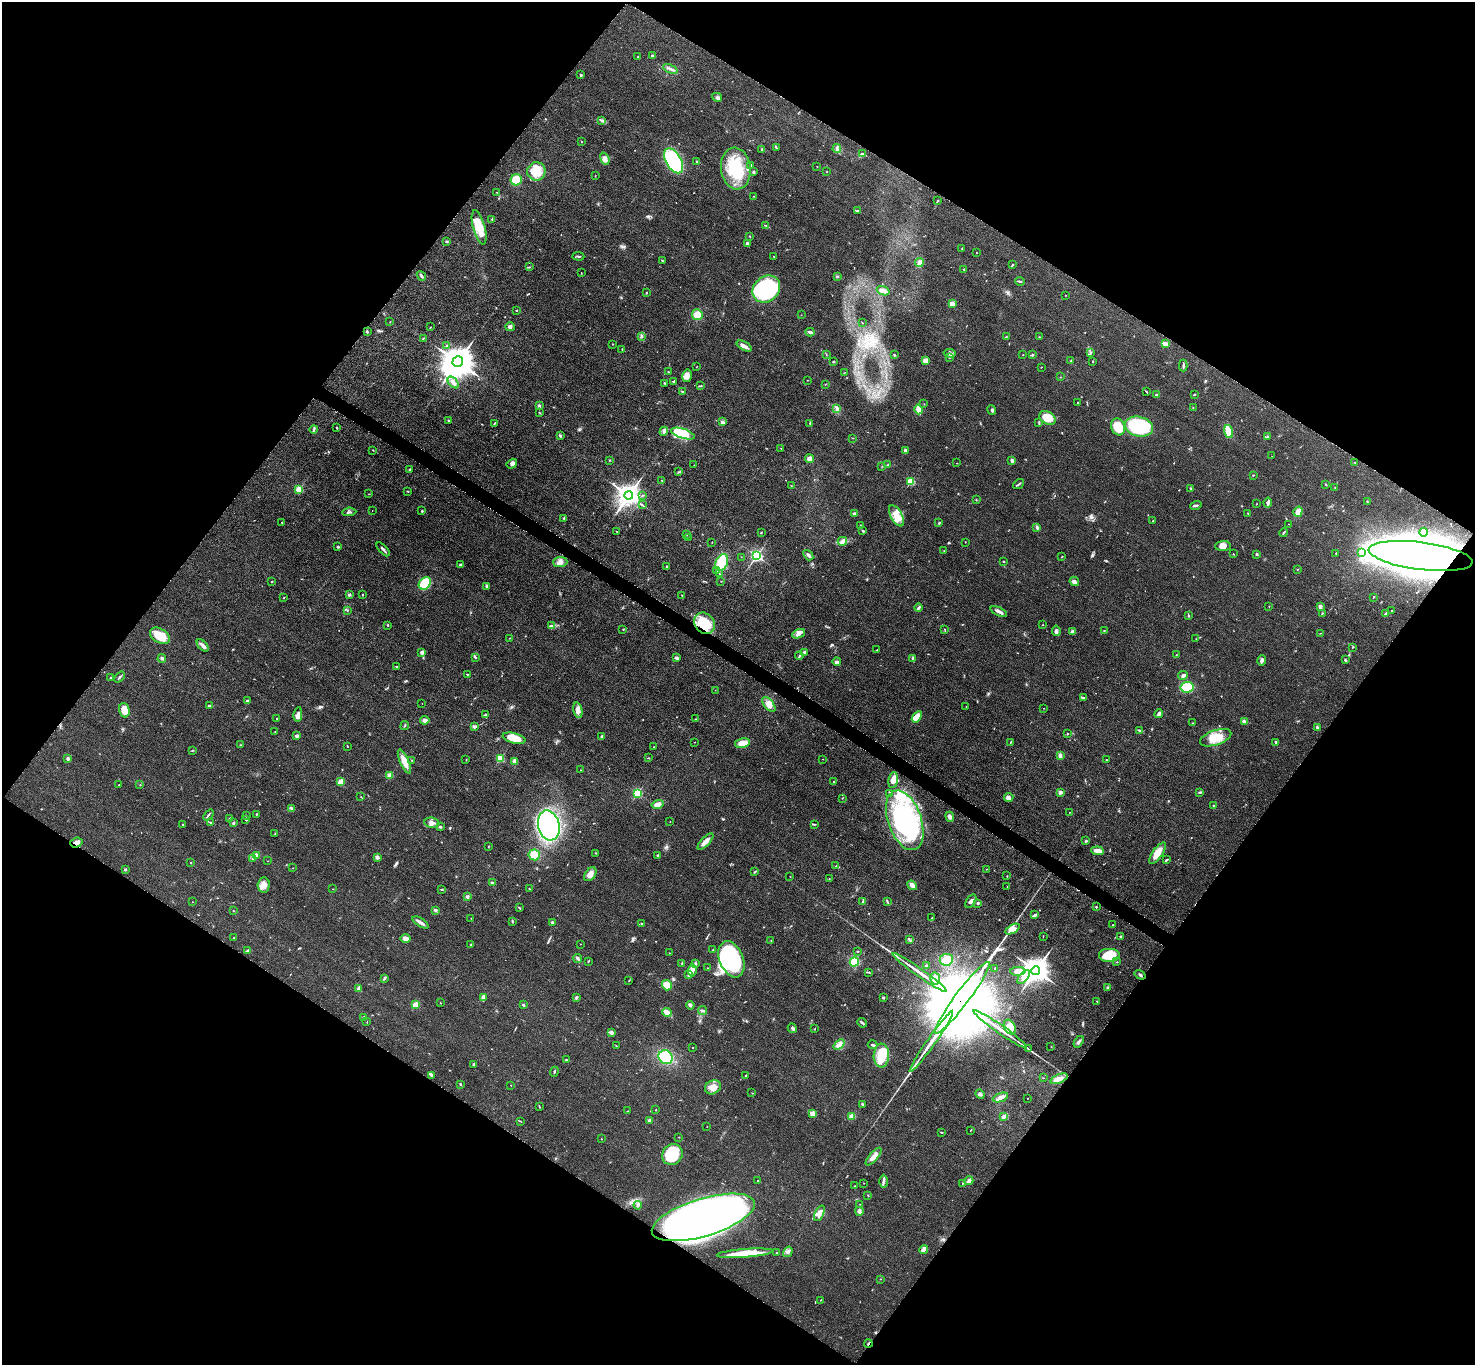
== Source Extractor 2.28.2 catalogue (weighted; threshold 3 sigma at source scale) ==
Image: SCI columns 13-5903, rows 163-5613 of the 5911 x 5916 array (HDU 1 of 3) = the unmasked area's bounding box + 8 px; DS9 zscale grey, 4 x 4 block average (1 PNG px = mean of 4 x 4 image px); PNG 1477 x 1367 px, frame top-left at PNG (2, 2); each listed source drawn as its Kron ellipse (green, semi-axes under 4 px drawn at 4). Shown black and unused: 49% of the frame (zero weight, under 3 of 5 exposures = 1% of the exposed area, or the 3 px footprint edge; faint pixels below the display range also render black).
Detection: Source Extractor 2.28.2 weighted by HDU 2 'WHT'. Background 0.0534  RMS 0.0058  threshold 0.0261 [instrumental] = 3 sigma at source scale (4.5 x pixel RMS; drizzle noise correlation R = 1.50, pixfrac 1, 0.05/0.05 arcsec/px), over >= 5 px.
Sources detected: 611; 6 too faint to see at this stretch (4 x 4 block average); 7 inside a brighter object's white glare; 1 cosmic-ray / hot-pixel residue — neither listed nor drawn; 8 coinciding with a brighter row at this scale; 17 inside a brighter listed object's ellipse — not listed separately; of the other 572, all 500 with FLUX_AUTO >= 0.938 (the completeness limit of this list) listed and drawn (72 fainter detections not listed), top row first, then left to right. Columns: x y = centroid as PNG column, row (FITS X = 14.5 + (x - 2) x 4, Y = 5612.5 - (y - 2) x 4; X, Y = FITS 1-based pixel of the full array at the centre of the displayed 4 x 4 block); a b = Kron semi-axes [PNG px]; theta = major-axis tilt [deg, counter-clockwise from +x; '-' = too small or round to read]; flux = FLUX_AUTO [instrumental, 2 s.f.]
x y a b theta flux
652 56 2 2 - 7.8
638 57 2 2 - 2.3
670 69 8 2 -23 8.5
581 75 3 2 - 3.4
717 97 5 4 - 8.7
602 120 4 2 - 4.9
581 142 2 2 - 1.3
776 147 4 2 - 2.9
837 148 4 3 - 6.4
762 149 3 2 - 2.3
863 153 2 2 - 2
605 159 6 4 -69 14
674 161 14 7 -59 250
697 162 2 2 - 1.4
750 165 3 2 - 4.3
817 166 2 2 - 1.6
736 168 21 15 -83 160
536 171 9 9 - 69
754 172 3 2 - 4.7
827 172 2 2 - 1.4
595 176 2 2 - 1.2
516 180 5 5 - 89
496 192 2 2 - 0.97
753 196 2 2 - 1.3
938 201 3 2 - 2.8
858 210 2 2 - 1.7
492 219 3 2 - 2.7
766 226 2 2 - 2.3
479 227 18 6 -75 73
749 236 3 2 - 2.4
447 241 3 3 - 3.4
747 243 2 2 - 19
962 248 2 2 - 1.9
976 253 2 2 - 1.4
578 256 6 2 -3 4.9
773 257 2 2 - 1
662 260 3 2 - 2.1
919 262 4 3 - 31
1012 265 3 2 - 3.6
530 267 2 2 - 1.7
964 269 3 2 - 2.4
581 273 2 2 - 1.3
421 276 5 2 - 5.8
837 276 3 2 - 3
1020 281 5 2 - 3.9
766 289 15 12 42 460
883 291 6 3 -21 22
646 293 2 2 - 2.6
1065 295 2 2 - 1.9
952 304 2 2 - 89
516 310 2 2 - 1.6
697 315 5 5 - 38
801 315 2 2 - 1
390 322 2 2 - 1.3
863 323 2 2 - 0.94
431 327 2 2 - 1.4
510 327 4 4 - 9.2
367 332 3 2 - 4.1
810 332 4 2 - 11
641 336 3 2 - 6.5
1006 337 2 2 - 2.1
1039 337 3 2 - 2.1
423 338 2 2 - 1.7
612 344 2 2 - 1.6
1165 344 4 3 - 22
446 345 3 2 - 2.3
744 346 8 3 -29 14
622 349 2 2 - 1.7
1090 352 2 2 - 1.9
950 353 6 3 -9 7.6
826 354 2 2 - 1.3
894 355 2 2 - 2.6
1023 355 2 2 - 1
1032 355 3 2 - 4.3
949 357 2 2 - 3.7
925 360 2 2 - 95
1071 361 2 2 - 1.6
1093 361 2 2 - 2.4
458 362 5 5 - 9800
833 362 3 2 - 3.5
1183 365 6 2 89 6.4
696 367 2 2 - 1
1041 367 2 2 - 1.3
668 372 2 2 - 1.5
844 373 2 2 - 1
687 376 6 4 77 22
1060 377 2 2 - 1.3
807 380 2 2 - 1.4
674 381 3 2 - 3.9
453 382 7 4 -46 12
664 383 2 2 - 3.5
825 384 2 2 - 1.4
701 386 3 2 - 2.5
682 391 3 2 - 4.5
1147 392 3 2 - 2.7
1194 394 3 2 - 3
1157 395 3 2 - 7.3
1078 403 2 2 - 2.4
924 404 2 2 - 1.1
539 406 2 2 - 8.5
1193 407 2 2 - 1.3
836 408 2 2 - 2.7
918 409 5 2 - 71
992 410 5 2 - 4.5
540 413 2 2 - 1.4
1047 418 9 6 -32 65
448 421 3 2 - 2.7
722 422 3 2 - 4.1
494 423 4 2 - 3.7
810 423 2 2 - 3.1
1039 423 2 2 - 2.2
1118 427 9 6 -72 84
1139 427 14 9 -13 400
336 428 3 2 - 2.8
314 429 4 2 - 5.2
664 431 5 3 - 7.5
1228 432 7 4 -74 62
683 434 12 4 -18 130
560 436 3 2 - 3.7
1268 436 3 2 - 2.6
853 438 2 2 - 1.4
781 448 2 2 - 1.1
373 450 2 2 - 1.4
906 450 3 3 - 6.6
1272 456 3 2 - 1
810 459 4 4 - 24
610 460 3 2 - 1.9
1012 461 3 2 - 9.3
1354 462 2 2 - 1.4
957 463 2 2 - 1.1
512 464 5 4 - 13
694 465 2 2 - 1.6
887 465 2 2 - 2.4
882 466 2 2 - 1.3
410 469 2 2 - 3.6
678 472 2 2 - 1.7
1253 475 2 2 - 2.1
662 480 2 2 - 1
910 482 2 2 - 200
1019 484 6 2 39 5.3
1326 484 3 2 - 2.2
791 486 2 2 - 1.2
1335 487 2 2 - 1.2
299 489 2 2 - 190
1190 489 2 2 - 2.1
408 491 3 2 - 2.2
369 494 2 2 - 1.3
629 495 4 4 - 3900
643 495 2 2 - 1.3
976 500 2 2 - 1.5
1367 501 3 2 - 2.1
1268 502 5 4 - 8.1
1256 504 2 2 - 1.4
642 505 2 2 - 1.2
1196 505 6 2 14 5.3
372 510 2 2 - 1.1
422 511 2 2 - 8.8
349 512 7 2 6 5.6
1298 512 5 3 - 34
854 514 3 2 - 10
1248 514 2 2 - 1.5
896 516 11 5 -62 56
564 518 3 3 - 3.2
1153 521 2 2 - 1.6
282 522 2 2 - 2.6
939 523 3 2 - 3
1289 524 2 2 - 1.1
861 525 2 2 - 1.7
1037 527 4 3 - 5.3
617 531 2 2 - 1.7
863 531 3 2 - 3.6
761 532 3 2 - 2.2
1423 532 4 2 - 14
1284 533 5 2 - 3.8
687 535 2 2 - 1
689 537 2 2 - 0.95
842 541 5 4 - 12
712 542 2 2 - 1.5
965 542 2 2 - 1.1
1223 546 8 5 4 18
338 547 3 2 - 4.8
383 549 8 2 -47 8.6
944 551 2 2 - 1.9
1336 553 2 2 - 1.5
1361 553 3 3 - 6.3
1233 554 2 2 - 1.9
1257 554 3 2 - 3.8
808 555 6 2 -50 11
756 556 2 2 - 810
1421 556 52 13 -7 8400
741 557 2 2 - 1
1061 557 2 2 - 1.5
1003 561 2 2 - 2.4
560 562 7 5 4 19
722 563 8 6 63 160
460 565 3 2 - 3.5
666 567 4 2 - 2.8
1297 569 2 2 - 1.8
717 570 4 3 - 7.2
719 574 4 2 - 3.6
272 581 2 2 - 2.1
721 581 2 2 - 1.1
1074 581 5 4 - 11
425 583 7 5 49 110
487 586 3 3 - 7.1
349 595 3 2 - 5.3
363 595 2 2 - 2
682 595 2 2 - 2.1
1373 597 3 2 - 2
284 598 2 2 - 2
1269 606 2 2 - 1.2
1320 606 4 3 - 13
919 608 4 2 - 6.7
347 610 2 2 - 1.6
1392 611 2 2 - 2.2
999 612 9 3 -25 13
1322 613 3 2 - 1.8
1385 613 3 2 - 2.6
1188 615 3 2 - 3
704 623 11 9 -50 120
388 625 2 2 - 4
1043 625 2 2 - 1.1
552 626 4 3 - 5.8
623 629 2 2 - 2.2
945 629 2 2 - 1.3
1104 630 2 2 - 1.4
1056 631 5 3 - 9.8
1073 632 4 3 - 15
1320 633 2 2 - 1.4
799 634 6 4 22 14
160 636 11 7 -31 77
509 638 2 2 - 1.1
1196 639 3 2 - 1.9
203 645 7 3 -48 14
1352 647 2 2 - 1.4
877 650 2 2 - 1.3
422 652 3 3 - 13
804 652 3 3 - 5.6
1176 655 2 2 - 1.1
799 656 4 2 - 3.1
475 657 3 2 - 5.1
162 658 4 3 - 5.9
677 658 3 2 - 12
913 658 4 2 - 3.6
1345 660 3 2 - 3.8
1262 661 5 3 - 10
837 662 4 3 - 8.7
396 667 2 2 - 4.6
467 674 3 2 - 1.8
1183 675 5 3 - 6.8
120 677 6 2 50 4.8
111 678 2 2 - 1.9
1187 687 6 5 - 95
715 690 2 2 - 1.1
1083 698 3 2 - 5.2
247 701 2 2 - 21
422 703 2 2 - 1.3
769 705 9 4 -52 20
210 706 4 2 - 6.2
966 707 2 2 - 1
1043 708 2 2 - 1.2
124 710 7 5 -76 53
578 710 8 4 -78 18
298 714 7 3 82 17
485 714 2 2 - 2.7
1159 714 4 3 - 9.5
917 717 6 4 54 37
276 718 2 2 - 1.5
695 719 2 2 - 1.1
425 720 5 4 - 12
1244 721 3 2 - 13
1193 723 2 2 - 1.5
405 726 4 2 - 2.3
474 726 4 3 - 8
1317 727 4 2 - 5.9
1140 730 3 2 - 4.2
275 732 2 2 - 1.4
1067 733 2 2 - 1.6
297 736 2 2 - 34
602 736 3 2 - 7
514 738 12 5 -15 60
1216 738 16 7 19 65
694 742 2 2 - 1.1
1010 742 3 2 - 1.3
1276 742 4 2 - 6
742 743 7 4 12 44
241 745 2 2 - 1.7
347 746 2 2 - 1.8
654 747 2 2 - 1.9
192 751 2 2 - 1.9
1060 756 4 2 - 13
68 758 2 2 - 25
500 758 2 2 - 230
649 758 2 2 - 1.3
823 759 2 2 - 1.1
412 760 2 2 - 1.4
466 760 2 2 - 1.8
1106 760 2 2 - 2.1
515 761 3 3 - 17
404 762 13 4 -66 37
580 770 2 2 - 0.94
390 775 2 2 - 100
893 780 8 5 82 33
340 782 3 3 - 32
833 782 2 2 - 2.7
119 785 2 2 - 1.4
140 785 2 2 - 1.9
1060 792 2 2 - 38
1199 792 4 2 - 3.1
637 793 2 2 - 370
889 793 4 2 - 4.1
361 797 2 2 - 1.1
842 798 2 2 - 1.6
1009 798 5 4 - 13
657 804 6 3 14 26
1213 806 3 2 - 2.7
292 809 3 3 - 7.9
1069 812 2 2 - 1.1
257 814 2 2 - 2.6
208 815 6 2 50 4.4
246 816 3 2 - 2
950 817 5 3 - 12
230 818 2 2 - 3.2
246 820 2 2 - 2.4
905 820 31 16 -70 570
210 822 2 2 - 3.1
670 822 2 2 - 1.5
233 823 2 2 - 5.8
432 823 7 5 -9 18
814 824 4 2 - 3.1
183 825 2 2 - 3
549 825 15 10 -75 650
440 827 3 2 - 4
275 833 2 2 - 2.2
1086 841 3 2 - 3.5
705 842 10 4 46 23
76 843 6 5 - 21
488 847 3 2 - 1.7
1098 851 6 3 -7 34
596 853 2 2 - 1.8
1157 853 13 5 54 40
256 855 2 2 - 71
534 855 6 5 - 49
658 856 3 2 - 4.7
377 857 2 2 - 43
253 859 4 2 - 5.7
1167 860 4 2 - 2.7
267 861 2 2 - 0.96
191 863 2 2 - 2.4
836 866 2 2 - 1.9
293 868 2 2 - 1
125 869 2 2 - 8.2
987 869 2 2 - 1.2
755 872 3 2 - 3.1
590 874 8 5 53 26
1007 876 2 2 - 1.2
790 877 2 2 - 0.95
829 879 2 2 - 1.2
492 883 3 2 - 6
264 885 7 6 - 27
912 885 5 3 - 23
1007 887 2 2 - 0.99
333 889 2 2 - 1.2
442 889 2 2 - 2.5
529 889 2 2 - 1.8
467 897 2 2 - 3.4
971 901 7 3 56 12
192 902 2 2 - 1.1
863 902 3 2 - 2.9
887 902 4 2 - 3
978 903 2 2 - 6.8
1096 907 2 2 - 3.1
519 908 3 2 - 2.3
435 910 3 2 - 6.7
233 911 2 2 - 1.3
1035 915 4 2 - 6.5
471 918 2 2 - 1
932 918 2 2 - 1.5
512 921 3 2 - 3.6
420 922 9 2 -33 17
552 922 3 3 - 4.2
642 924 3 2 - 3.4
1112 925 2 2 - 1
1012 929 8 4 30 56
1120 936 3 2 - 2.7
1043 937 3 2 - 1.3
234 938 2 2 - 7.1
405 938 5 4 - 16
771 940 2 2 - 0.97
910 940 2 2 - 3.1
580 944 2 2 - 1.2
471 945 2 2 - 11
713 950 2 2 - 3.1
248 951 3 3 - 6.4
857 951 2 2 - 2.2
669 953 2 2 - 1.2
1110 955 11 7 0 84
578 958 4 3 - 6.1
731 959 19 12 -68 510
946 960 6 6 - 39
588 961 2 2 - 3.7
854 962 5 4 - 45
1117 962 2 2 - 1.6
682 963 3 2 - 2.3
696 964 2 2 - 2.5
926 966 3 2 - 2.7
707 968 2 2 - 1
995 968 2 2 - 5
1036 970 4 4 - 5600
692 971 6 2 80 13
1018 971 8 4 3 22
868 972 2 2 - 1.4
920 972 33 2 -35 56
688 975 4 3 - 7.5
1140 975 6 2 -36 5.4
1024 977 8 3 51 15
384 978 2 2 - 2.5
935 978 6 5 - 23
629 980 2 2 - 1.3
667 985 5 4 - 49
1107 987 3 3 - 4.4
359 989 4 3 - 9.7
576 997 3 2 - 5.2
483 998 4 2 - 24
883 998 3 2 - 4
962 998 44 7 53 190000
1097 1001 3 2 - 2
440 1003 2 2 - 1.5
415 1005 3 3 - 22
523 1005 3 2 - 3.5
690 1005 4 2 - 7.3
703 1011 4 2 - 5.5
667 1013 4 2 - 49
364 1017 2 2 - 17
367 1021 2 2 - 0.99
862 1023 5 2 - 5.3
1010 1027 8 5 -61 45
792 1028 5 3 - 6.4
815 1029 2 2 - 1.5
1000 1029 33 2 -35 55
611 1032 3 2 - 11
931 1041 37 2 55 76
1079 1042 6 3 58 8.8
839 1045 6 3 40 13
873 1045 5 2 - 5.4
616 1046 2 2 - 1.4
1051 1047 2 2 - 1.2
693 1048 2 2 - 1.6
1028 1049 4 2 - 3.7
881 1055 12 7 87 100
666 1057 7 6 - 97
567 1060 3 2 - 3.2
474 1064 3 2 - 4.8
554 1072 5 2 - 4
432 1075 2 2 - 5.1
746 1076 2 2 - 3.7
1043 1078 2 2 - 1.2
1059 1079 9 4 23 24
460 1084 2 2 - 3.7
511 1085 2 2 - 0.98
713 1087 8 6 27 27
752 1093 2 2 - 1.2
980 1094 5 3 - 6.5
1000 1097 8 3 20 15
1027 1098 2 2 - 1.2
862 1104 3 2 - 3
539 1107 3 2 - 2.2
656 1109 2 2 - 1.4
627 1111 2 2 - 1.3
812 1114 2 2 - 95
852 1116 2 2 - 130
1003 1116 4 3 - 7.2
649 1120 2 2 - 8.2
521 1121 3 2 - 1.3
707 1127 2 2 - 1.3
971 1130 4 2 - 1.5
941 1132 3 2 - 2.5
679 1137 2 2 - 1.4
601 1139 2 2 - 1.1
672 1154 11 9 53 170
874 1157 11 3 50 33
758 1181 2 2 - 2.3
883 1181 6 3 89 8.3
969 1181 4 4 - 9
864 1183 2 2 - 1.1
962 1183 2 2 - 1.8
855 1186 2 2 - 1.5
868 1195 2 2 - 1.3
860 1204 2 2 - 1.1
638 1205 4 3 - 7.5
859 1211 4 3 - 14
819 1213 8 4 64 25
703 1217 53 19 17 4100
924 1250 4 3 - 8.6
788 1252 6 3 57 7.2
745 1253 28 4 4 110
776 1253 2 2 - 2.4
880 1279 2 2 - 1.4
821 1300 2 2 - 1.4
868 1343 4 2 - 4.3
Overlapping masked pixels (flux is a lower limit): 6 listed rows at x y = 1421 556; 704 623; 76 843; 962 998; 703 1217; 868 1343
Diffuse or blended objects may show on this block-average render without a row.